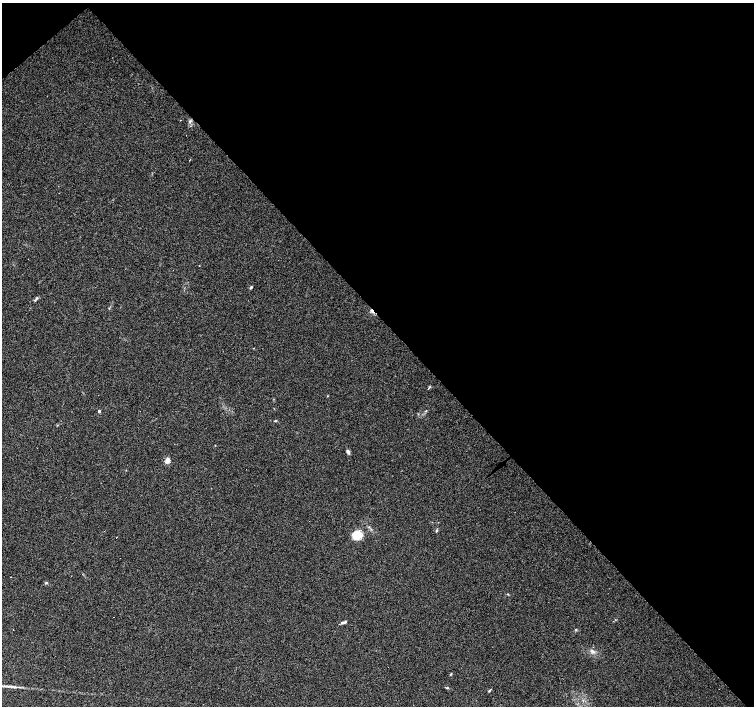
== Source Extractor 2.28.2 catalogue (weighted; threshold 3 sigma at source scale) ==
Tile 3 of 4 x 4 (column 3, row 1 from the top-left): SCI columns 3008-4510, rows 4432-5838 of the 6014 x 5982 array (HDU 1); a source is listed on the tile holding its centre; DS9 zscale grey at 2 x 2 block average (1 PNG px = mean of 2 x 2 image px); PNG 756 x 708 px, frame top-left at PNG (2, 3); no overlay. Shown black and unused: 46% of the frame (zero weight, under 3 of 4 exposures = <1% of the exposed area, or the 3 px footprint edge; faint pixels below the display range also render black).
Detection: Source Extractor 2.28.2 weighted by HDU 2 'WHT'; one run over the whole footprint, this tile lists its part. Background 0.0896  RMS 0.0057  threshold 0.0256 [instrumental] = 3 sigma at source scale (4.5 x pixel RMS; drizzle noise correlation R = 1.50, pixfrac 1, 0.0396/0.0396 arcsec/px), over >= 5 px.
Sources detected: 24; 3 cosmic-ray / hot-pixel residue — not listed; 2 inside a brighter listed object's ellipse — not listed separately; the other 19 listed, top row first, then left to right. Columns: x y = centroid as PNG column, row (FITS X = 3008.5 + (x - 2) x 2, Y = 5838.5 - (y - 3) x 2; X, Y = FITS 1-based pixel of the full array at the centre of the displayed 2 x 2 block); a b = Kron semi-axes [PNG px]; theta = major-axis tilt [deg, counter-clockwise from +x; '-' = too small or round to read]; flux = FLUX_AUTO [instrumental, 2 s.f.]
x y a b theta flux
180 120 2 2 - 2.9
199 266 2 2 - 1.9
251 287 4 3 - 1.6
37 298 4 3 - 1.5
371 311 5 3 - 2.9
430 386 3 3 - 1.1
99 411 2 2 - 2.7
275 421 3 2 - 0.99
348 452 5 3 - 3.7
167 460 3 2 - 19
436 531 3 2 - 1.1
357 535 8 7 - 27
10 577 2 2 - 1.3
46 583 4 2 - 1.2
345 622 5 3 - 1.9
592 651 6 4 -31 3.5
451 674 4 2 - 0.83
447 688 3 3 - 1.1
489 691 5 2 - 1.2
Overlapping masked pixels (flux is a lower limit): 1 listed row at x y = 371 311
Diffuse or blended objects may show on this block-average render without a row.